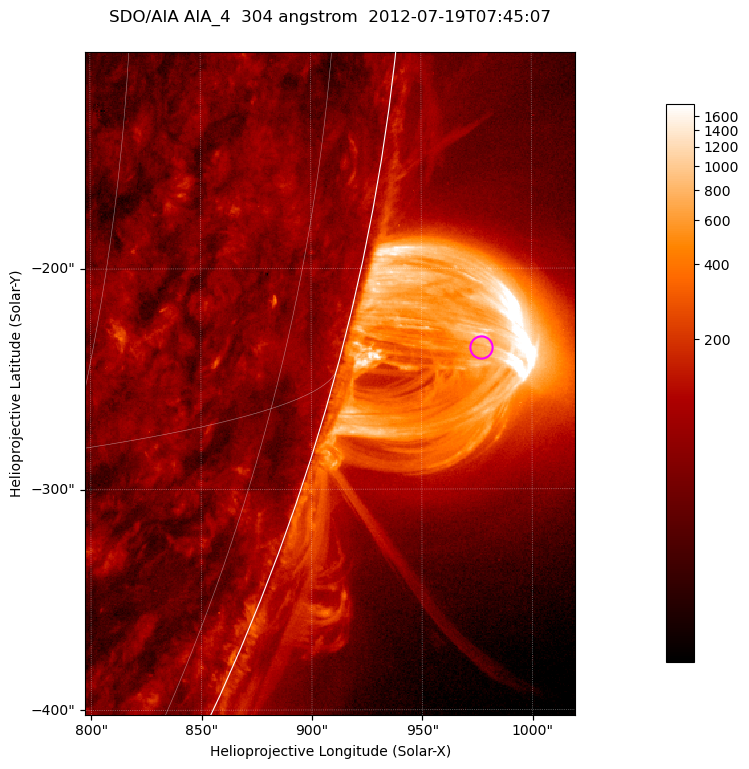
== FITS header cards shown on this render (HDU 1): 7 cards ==
TELESCOP= 'SDO/AIA '           / For AIA: SDO/AIA
INSTRUME= 'AIA_4   '           / For AIA: AIA_ATA1, AIA_ATA2, AIA_ATA3 or AIA_AT
WAVELNTH=                  304 / [angstrom] Wavelength
WAVEUNIT= 'angstrom'           / Wavelength unit: angstrom
DATE-OBS= '2012-07-19T07:45:07.123' / [ISO] Date when observation started; ISO 8
CTYPE1  = 'HPLN-TAN'           / CTYPE1; Typically HPLN
CTYPE2  = 'HPLT-TAN'           / CTYPE2; Typically HPLT

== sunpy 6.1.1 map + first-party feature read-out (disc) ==
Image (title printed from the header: SDO/AIA AIA_4  304 angstrom  2012-07-19T07:45:07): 370 x 500 px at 0.6 arcsec/px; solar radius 944 arcsec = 1573 px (partial field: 1.2% of the solar disc is inside the frame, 49% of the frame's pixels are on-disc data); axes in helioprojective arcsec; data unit not stated in the header (colour bar unlabelled)
Orientation: roll -0.132 deg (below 1 deg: not rotated)
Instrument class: DISC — disc imager (sunpy class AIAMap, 304 A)
Bright regions (active regions / flare kernels): reference = the on-disc median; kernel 3 px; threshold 5 sigma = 120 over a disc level ~60.7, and >= 1.15x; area >= 185 px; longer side >= 4 px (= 2.4 arcsec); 0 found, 0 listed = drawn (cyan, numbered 1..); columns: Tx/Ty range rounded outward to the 2 arcsec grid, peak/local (2 s.f.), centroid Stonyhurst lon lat
Off-limb structures (1.02-1.3 R_sun): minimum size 92 px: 3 found; the strongest spans PA ~250..260 deg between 1.02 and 1.13 R_sun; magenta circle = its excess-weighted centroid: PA ~255 deg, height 1.06 R_sun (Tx ~976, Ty ~-236 arcsec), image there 14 x the reference